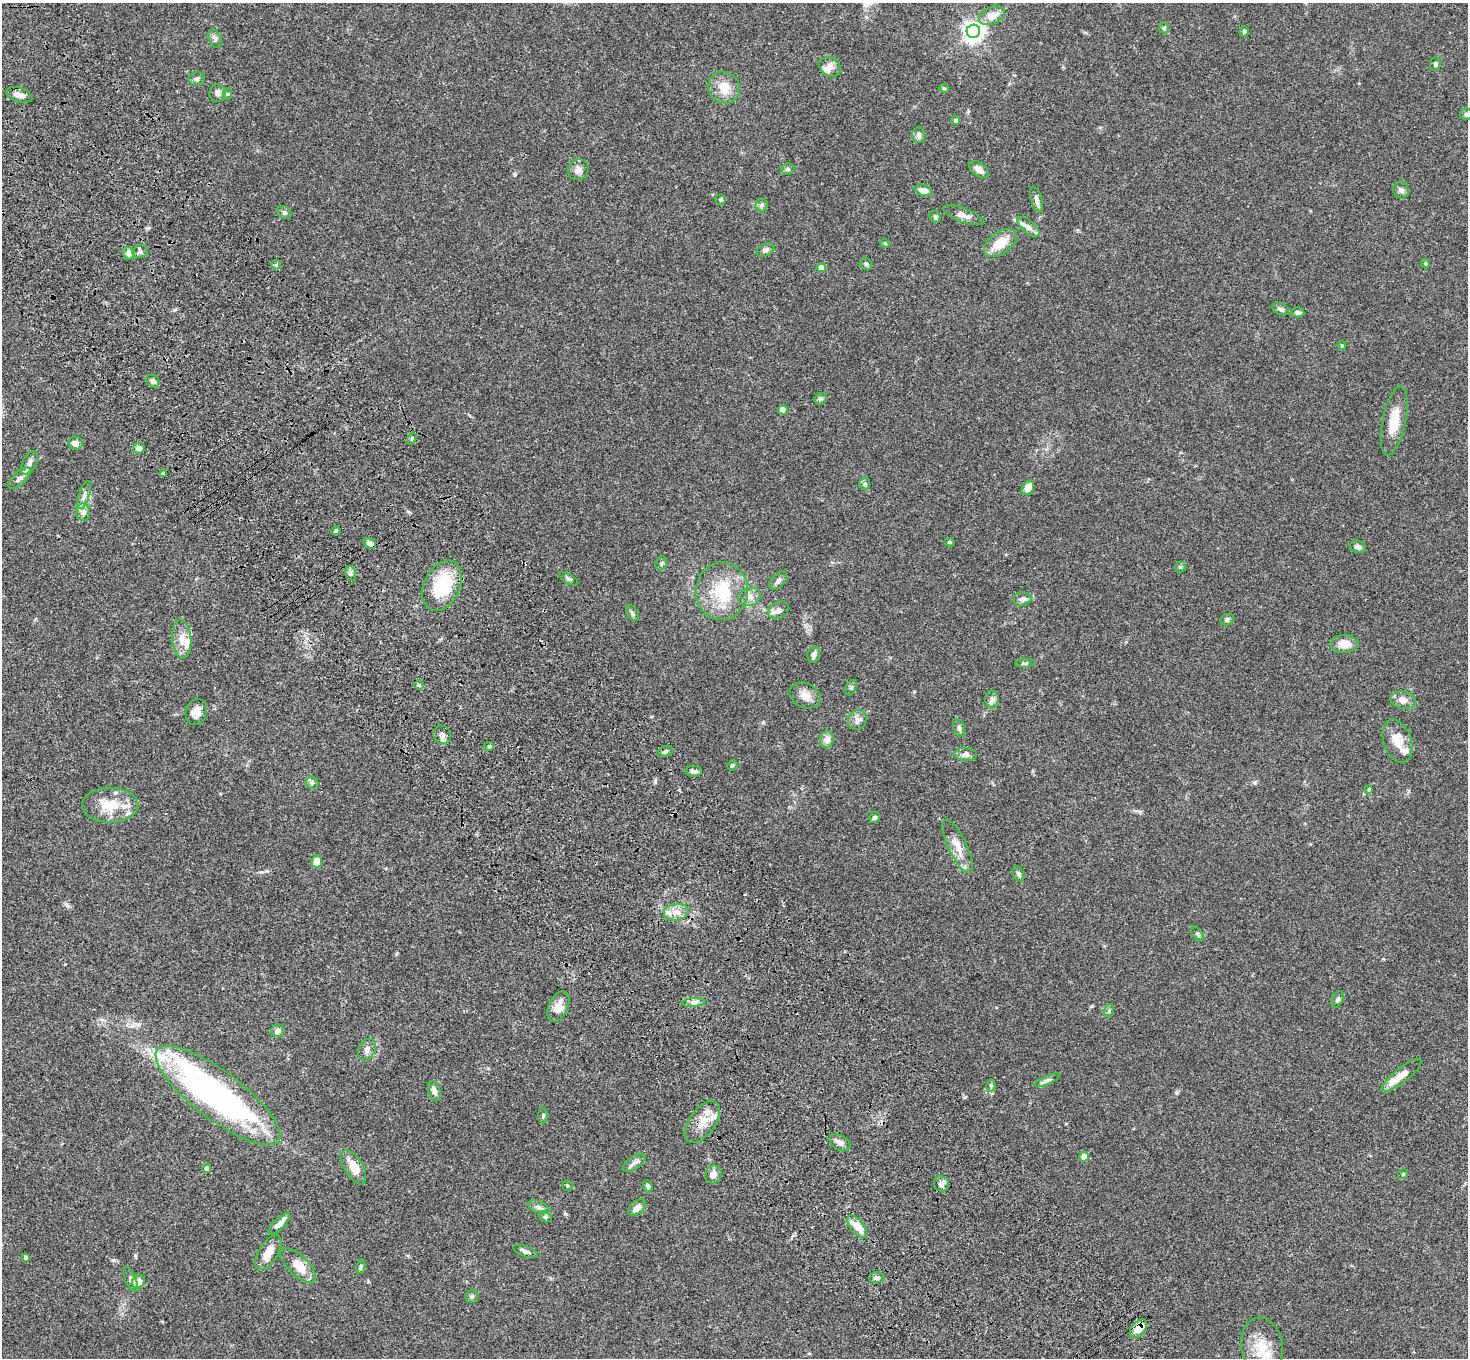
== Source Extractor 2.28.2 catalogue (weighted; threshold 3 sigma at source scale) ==
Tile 11 of 4 x 4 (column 3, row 3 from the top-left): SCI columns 3041-4506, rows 1734-3089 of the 6077 x 6038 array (HDU 1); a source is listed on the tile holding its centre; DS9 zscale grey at full resolution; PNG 1470 x 1360 px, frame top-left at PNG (2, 3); each listed source drawn as its Kron ellipse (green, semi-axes under 4 px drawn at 4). Shown black and unused: <1% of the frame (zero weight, under 3 of 4 exposures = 6% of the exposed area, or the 3 px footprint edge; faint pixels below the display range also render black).
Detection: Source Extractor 2.28.2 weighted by HDU 2 'WHT'; one run over the whole footprint, this tile lists its part. Background 0.0588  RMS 0.0053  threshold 0.024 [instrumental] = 3 sigma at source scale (4.5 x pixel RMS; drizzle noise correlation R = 1.50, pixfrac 1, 0.05/0.05 arcsec/px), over >= 5 px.
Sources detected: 153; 3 inside a brighter object's white glare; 1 cosmic-ray / hot-pixel residue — neither listed nor drawn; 11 inside a brighter listed object's ellipse — not listed separately; the other 138 listed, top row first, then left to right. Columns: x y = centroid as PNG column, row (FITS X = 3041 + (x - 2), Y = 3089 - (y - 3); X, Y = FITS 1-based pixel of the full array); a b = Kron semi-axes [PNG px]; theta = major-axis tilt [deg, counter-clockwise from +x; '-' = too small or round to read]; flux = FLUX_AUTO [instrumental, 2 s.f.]
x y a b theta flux
992 16 14 8 24 5.8
1164 28 5 5 - 0.88
973 31 7 6 - 330
1244 31 5 5 - 0.95
215 39 10 6 -68 1.5
1435 64 7 5 83 1.1
830 67 11 9 -36 3.3
197 79 8 6 17 1.4
724 87 16 15 - 8.4
944 88 5 4 - 0.75
217 93 9 8 - 2.1
228 94 6 3 70 0.51
19 95 13 7 -17 3.8
1466 114 6 6 - 1.1
956 120 4 4 - 1.3
919 135 8 6 90 1.7
788 169 7 5 13 1.1
979 169 11 6 -35 3.1
578 170 11 10 - 3.2
923 190 9 5 -18 4.1
1401 190 8 7 - 1.7
721 199 5 5 - 0.86
1037 200 13 5 -75 2.3
761 205 6 6 - 1.2
284 213 8 6 -34 1.1
963 215 21 7 -21 3.7
935 217 6 5 - 0.79
1029 227 14 6 -41 2.6
885 243 4 3 - 0.59
1000 243 18 11 36 10
765 250 9 6 25 1.7
140 252 8 6 14 1.5
129 253 6 6 - 3.2
866 264 6 5 - 0.92
1425 264 4 3 - 0.54
276 265 5 5 - 0.84
821 267 5 4 - 3.9
1281 309 8 5 -22 1.5
1298 312 7 5 -4 1.2
1342 346 4 3 - 0.63
153 381 7 5 -42 1.8
821 399 7 5 43 0.95
783 410 5 4 - 4.2
1394 421 35 11 78 11
412 439 6 4 70 0.75
76 443 7 6 - 2.2
139 448 6 5 - 2.6
29 463 13 6 61 2.7
163 474 4 4 - 3.6
20 478 14 6 44 2.3
865 484 6 5 - 0.94
1028 488 7 5 59 6.5
84 495 14 5 72 2.4
83 512 8 7 - 2
336 531 5 3 - 0.67
949 542 5 4 - 0.66
370 544 6 5 - 2.9
1358 547 8 6 -18 1.5
661 563 7 5 68 1.1
1180 567 5 5 - 0.79
351 573 8 5 -71 1.3
569 579 10 4 -29 1.1
778 581 11 6 47 1.7
442 586 26 18 65 32
722 591 29 26 86 25
749 597 11 9 19 3.2
1022 599 9 7 6 2.1
779 610 11 8 33 2.7
632 613 8 5 -58 1.2
1227 620 7 5 26 1.2
182 639 19 9 -85 5.4
1344 644 13 9 1 7.2
814 654 8 6 72 2
1025 663 10 4 3 0.95
419 685 5 5 - 0.74
851 687 8 5 64 0.93
805 695 16 12 -26 4.9
992 699 9 6 90 1.9
1403 700 13 8 -8 3.5
196 712 13 10 71 3.8
857 720 10 9 - 2.6
959 728 9 5 -69 1.3
442 735 9 8 - 2.1
827 739 8 7 - 3.8
1397 741 22 14 -72 8.3
489 746 5 4 - 0.68
665 751 8 5 22 1.2
966 754 11 6 -2 1.9
732 765 6 4 44 0.66
694 771 8 5 0 1.6
312 783 6 6 - 1.1
1369 789 4 4 - 0.57
110 805 28 17 0 14
875 818 6 5 - 1.1
957 846 29 9 -65 7.2
317 861 6 5 - 7
1019 874 8 5 -63 1.4
676 912 12 8 8 4.4
1197 934 8 5 -57 1.1
1338 999 9 5 63 1.2
694 1002 12 4 4 1.9
558 1006 16 9 66 5.9
1109 1010 7 4 79 0.89
277 1031 6 6 - 2.4
367 1050 11 8 63 2.6
1402 1075 25 7 39 5.5
1047 1080 14 4 24 1.4
991 1085 6 5 - 0.9
434 1091 10 6 -70 2.2
218 1095 76 24 -37 160
543 1116 7 5 -90 0.94
702 1122 24 13 54 9.1
840 1143 11 7 -29 2.6
1084 1157 5 5 - 3.6
634 1163 13 6 34 2.1
354 1167 19 9 -60 7.5
207 1168 4 4 - 2.8
713 1174 9 8 - 2.9
1403 1174 5 4 - 0.6
941 1184 8 7 - 2.6
567 1186 5 5 - 0.77
648 1186 6 4 -71 0.98
539 1207 11 6 -23 1.8
637 1207 10 6 40 3.5
545 1217 7 5 -19 0.95
279 1224 14 5 45 3.5
857 1226 13 7 -53 6.3
526 1251 13 5 -20 1.8
268 1252 19 9 59 5.5
26 1257 4 4 - 1.8
298 1265 23 10 -44 8.4
361 1267 7 4 79 0.78
877 1278 8 5 2 1.3
131 1279 13 5 -67 1.8
138 1282 7 6 - 4.4
472 1296 6 6 - 1.2
1138 1329 10 7 48 7.1
1262 1346 29 21 -80 13
Overlapping masked pixels (flux is a lower limit): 5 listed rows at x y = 163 474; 370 544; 218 1095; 702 1122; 1138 1329
Unlisted compact peaks at least as high as the median listed source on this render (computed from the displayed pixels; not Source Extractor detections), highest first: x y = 113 1260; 1255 783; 261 872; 67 906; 655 781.